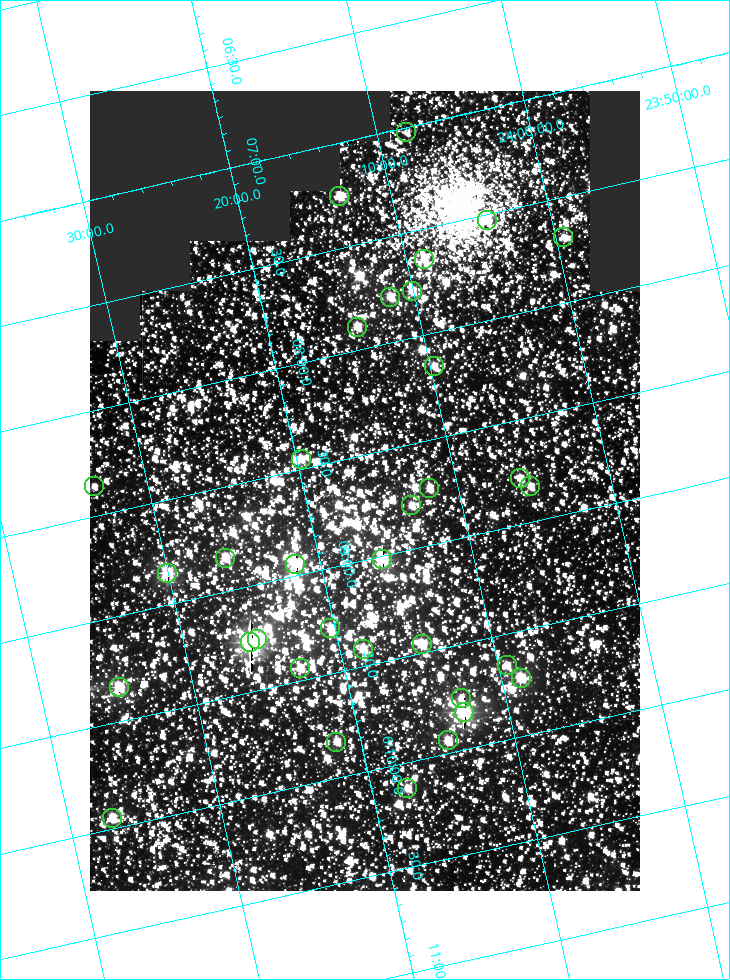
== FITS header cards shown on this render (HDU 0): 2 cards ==
NAXIS1  =                  550
NAXIS2  =                  800

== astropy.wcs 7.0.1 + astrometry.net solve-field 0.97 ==
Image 550 x 800 px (HDU 0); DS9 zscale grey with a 90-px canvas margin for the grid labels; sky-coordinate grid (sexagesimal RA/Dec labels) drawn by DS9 from the SOLVED WCS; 34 Tycho-2 reference stars matched to detected sources circled (green)
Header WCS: RA---TAN/DEC--TAN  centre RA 06:08:40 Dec +24:16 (92.17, +24.27 deg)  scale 3.97 arcsec/px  FOV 36.4' x 53.0'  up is -103 deg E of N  parity normal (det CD < 0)
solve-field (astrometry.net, Tycho-2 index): VERIFIED the header's WCS against the Tycho-2 star catalogue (verified at 3 index scales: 18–33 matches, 0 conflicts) and refined it, rather than solving blind
Solved WCS: RA---TAN-SIP/DEC--TAN-SIP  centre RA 06:08:40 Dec +24:16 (92.17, +24.27 deg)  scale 3.98 arcsec/px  FOV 36.4' x 53.0'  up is -103 deg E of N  parity normal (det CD < 0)
The solver's refit moves the header's centre by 0.16 arcsec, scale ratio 1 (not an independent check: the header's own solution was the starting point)
Tycho-2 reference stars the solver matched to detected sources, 34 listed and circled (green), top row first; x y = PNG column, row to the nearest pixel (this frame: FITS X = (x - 90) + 1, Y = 800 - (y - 91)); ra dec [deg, ICRS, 3 dp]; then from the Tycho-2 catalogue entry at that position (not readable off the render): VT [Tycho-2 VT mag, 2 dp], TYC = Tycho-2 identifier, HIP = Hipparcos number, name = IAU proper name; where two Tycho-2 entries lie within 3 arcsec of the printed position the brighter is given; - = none
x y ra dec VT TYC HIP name
406 132 91.756 +24.135 11.55 1864-383-1 - -
339 196 91.813 +24.222 9.50 1864-951-1 - -
487 220 91.882 +24.069 10.67 1864-1197-1 - -
563 237 91.922 +23.991 11.04 1864-773-1 - -
424 259 91.910 +24.147 9.81 1864-677-1 - -
412 291 91.945 +24.168 9.83 1864-545-1 - -
390 297 91.946 +24.193 9.49 1864-879-1 - -
357 327 91.972 +24.235 9.87 1864-607-1 - -
434 366 92.040 +24.163 9.97 1864-387-1 - -
301 459 92.113 +24.329 10.09 1877-692-1 - -
520 478 92.195 +24.097 9.91 1877-1306-1 - -
94 486 92.090 +24.558 11.22 1868-1493-1 - -
530 486 92.208 +24.088 10.02 1877-898-1 - -
429 488 92.182 +24.197 9.90 1877-42-1 - -
411 505 92.198 +24.221 10.14 1877-234-1 - -
225 558 92.210 +24.434 9.33 1881-345-1 - -
382 559 92.254 +24.266 8.73 1877-224-1 - -
295 564 92.236 +24.360 8.19 1877-300-1 29148 -
167 573 92.212 +24.501 8.67 1881-93-1 - -
330 628 92.321 +24.338 9.42 1877-884-1 - -
257 639 92.315 +24.419 9.14 1881-15-1 - -
250 642 92.316 +24.428 7.55 1881-1595-1 - -
422 644 92.364 +24.244 8.80 1877-1589-1 - -
363 649 92.355 +24.308 9.21 1877-702-1 - -
507 665 92.412 +24.157 10.23 1877-766-1 - -
300 668 92.360 +24.380 9.69 1881-496-1 - -
521 678 92.431 +24.145 8.75 1877-16-1 - -
119 687 92.334 +24.580 8.60 1881-81-1 - -
461 698 92.439 +24.215 10.07 1877-154-1 - -
464 712 92.456 +24.215 7.57 1877-1484-1 - -
448 740 92.485 +24.239 9.49 1877-1276-1 - -
336 742 92.457 +24.359 9.75 1877-1432-1 - -
407 788 92.531 +24.294 10.40 1877-334-1 - -
112 818 92.487 +24.619 9.38 1881-1542-1 - -